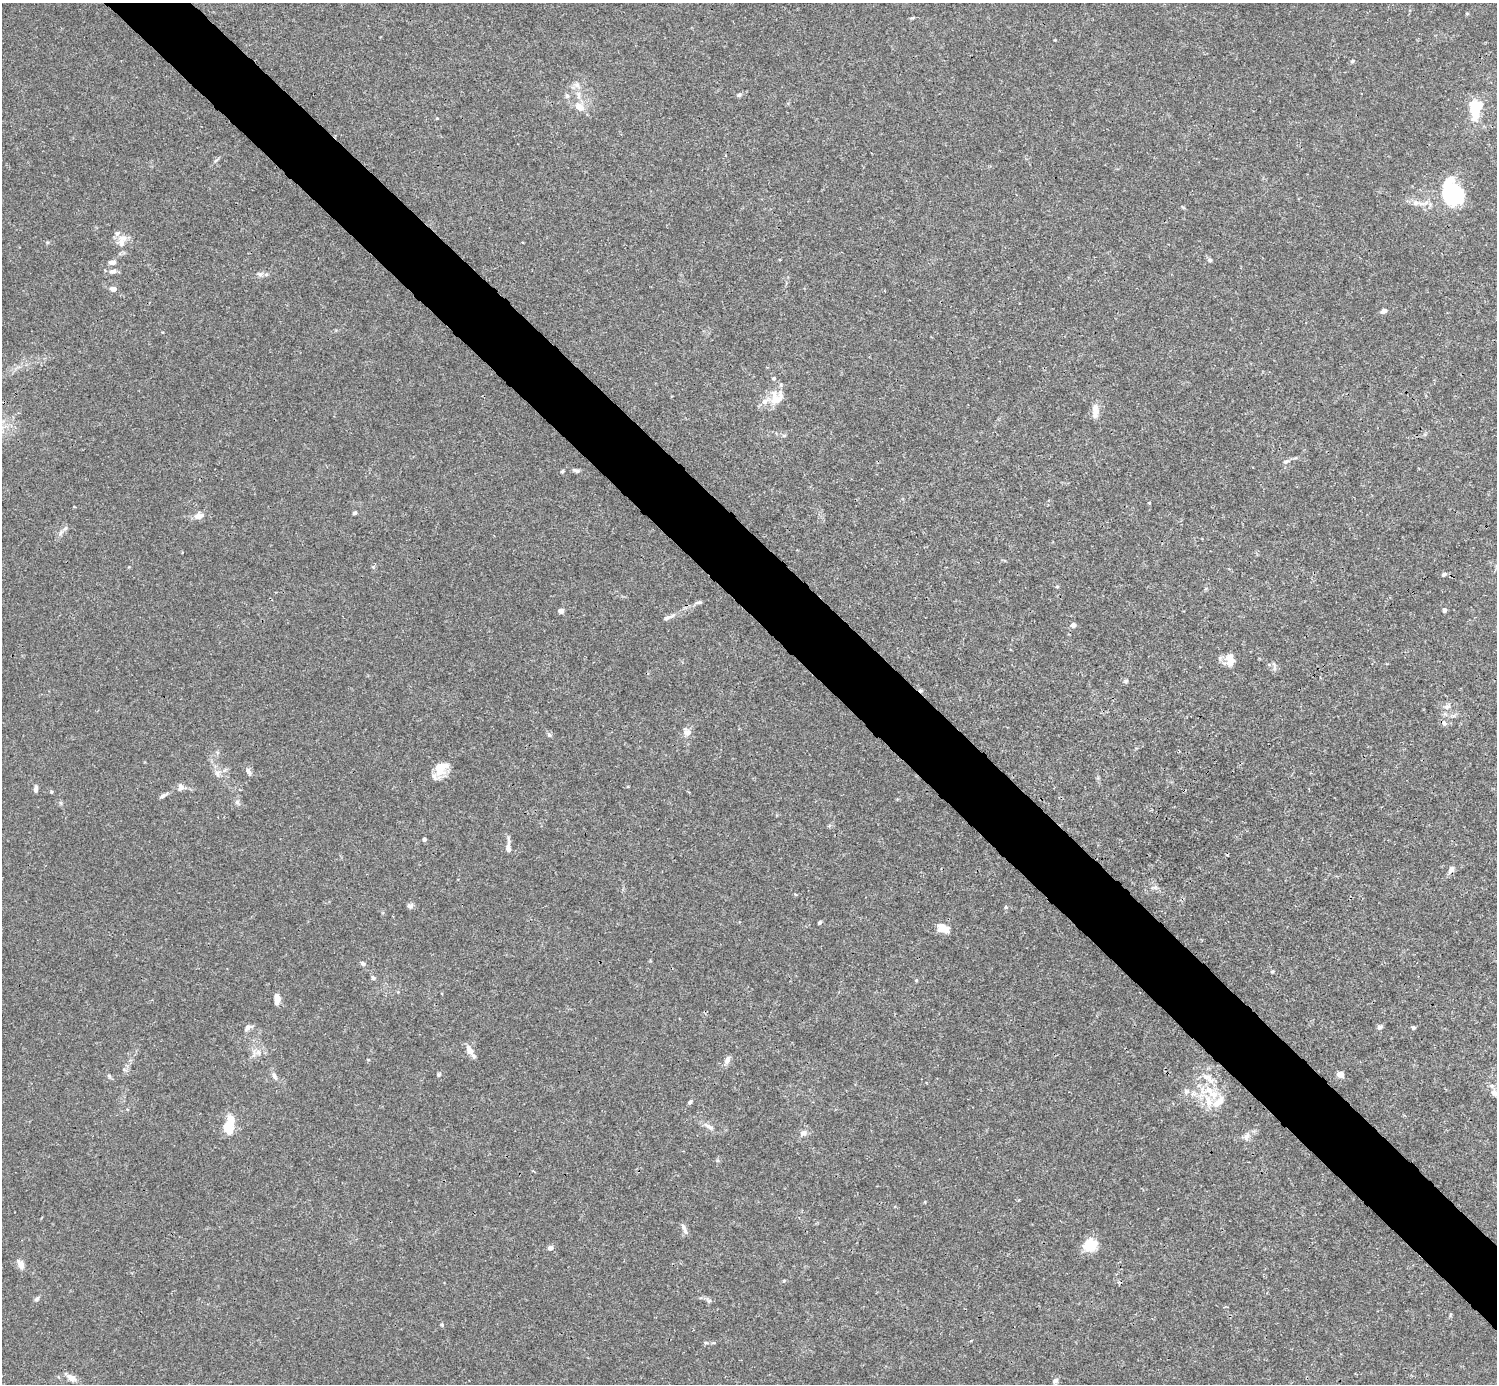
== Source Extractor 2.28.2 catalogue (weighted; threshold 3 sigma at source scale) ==
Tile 6 of 4 x 4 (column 2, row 2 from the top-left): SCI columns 1496-2990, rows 2920-4301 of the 5982 x 5981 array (HDU 1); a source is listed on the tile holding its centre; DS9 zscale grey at full resolution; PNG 1499 x 1386 px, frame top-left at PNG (2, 3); no overlay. Shown black and unused: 5% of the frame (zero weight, under 3 of 4 exposures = <1% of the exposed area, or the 3 px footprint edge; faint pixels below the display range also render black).
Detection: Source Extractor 2.28.2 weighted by HDU 2 'WHT'; one run over the whole footprint, this tile lists its part. Background 0.0164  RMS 0.0022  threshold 0.00989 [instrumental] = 3 sigma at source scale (4.5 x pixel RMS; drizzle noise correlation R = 1.50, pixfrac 1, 0.05/0.05 arcsec/px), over >= 5 px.
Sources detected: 106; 3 inside a brighter object's white glare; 1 cosmic-ray / hot-pixel residue — not listed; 11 inside a brighter listed object's ellipse — not listed separately; the other 91 listed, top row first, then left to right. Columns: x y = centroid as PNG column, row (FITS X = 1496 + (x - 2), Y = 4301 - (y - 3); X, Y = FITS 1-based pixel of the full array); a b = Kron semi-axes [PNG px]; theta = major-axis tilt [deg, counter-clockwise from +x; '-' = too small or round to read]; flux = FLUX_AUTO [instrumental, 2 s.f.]
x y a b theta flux
1467 13 5 3 - 0.2
1055 40 3 3 - 0.15
1353 61 5 3 - 0.25
578 95 12 6 -86 1.2
739 95 7 5 18 0.49
1476 106 23 18 79 5.4
579 107 17 10 -39 2.4
1451 194 27 16 69 12
1416 203 10 8 5 1.2
121 242 13 12 - 2.2
1210 260 6 4 -14 0.42
112 262 8 6 7 0.94
112 271 11 7 9 0.94
266 275 7 4 1 0.46
113 289 6 5 - 1.1
1384 311 8 5 24 0.86
775 399 22 16 73 3.9
1095 411 20 7 87 1.8
784 435 6 4 0 0.3
1286 462 8 6 24 0.6
576 470 10 5 -19 0.57
562 471 4 3 - 0.29
1149 503 4 3 - 0.18
355 513 5 4 - 0.45
199 516 13 8 9 1.5
65 528 7 5 47 0.59
1444 574 7 5 28 0.49
1057 587 4 4 - 0.28
698 602 11 4 9 0.52
1444 610 5 5 - 0.52
561 611 5 5 - 1.1
666 618 12 5 24 0.74
1073 625 7 6 - 0.71
1230 660 16 11 88 2.3
1274 668 7 4 -89 0.45
1126 681 7 5 21 0.36
1447 707 10 6 6 0.8
1444 723 7 6 - 0.61
687 732 11 9 -40 1.5
549 735 6 5 - 0.4
440 769 21 12 53 3.9
248 771 11 6 -58 0.77
217 773 10 8 -86 1.1
180 787 10 7 79 0.89
36 789 7 4 87 0.78
51 792 4 4 - 0.24
163 796 10 5 33 0.64
237 802 6 6 - 0.54
424 839 4 3 - 0.65
508 846 21 5 89 1.2
1452 869 9 7 55 0.94
1155 887 8 4 -8 0.52
795 894 4 3 - 0.26
410 906 8 7 - 0.65
1006 907 5 4 - 0.28
819 923 5 4 - 0.37
943 928 17 9 -28 2.2
363 963 6 5 - 0.51
1273 971 6 3 19 0.22
373 978 7 5 -74 0.43
916 980 5 3 - 0.18
277 999 10 6 88 1.9
1380 1027 7 5 29 0.59
248 1028 11 6 30 0.79
1413 1028 5 4 - 0.32
470 1050 15 7 -61 1.6
258 1052 8 6 -73 0.81
727 1060 12 6 67 0.94
439 1074 5 5 - 0.34
1340 1074 6 5 - 1.8
109 1076 7 5 -46 0.37
274 1076 10 6 -67 0.78
1206 1077 10 6 -39 1.1
1208 1090 22 10 16 4.1
1495 1093 12 9 -24 1.3
1208 1101 21 9 -68 3.4
1219 1101 22 9 44 2.7
690 1102 6 4 39 0.4
709 1126 18 6 -30 1.2
228 1128 16 11 -64 3.6
803 1133 10 8 20 1
1246 1137 12 8 64 1.1
684 1229 15 5 -65 0.82
1090 1245 18 15 27 4.1
550 1248 7 6 - 0.7
20 1264 11 7 -64 1.5
37 1299 8 5 44 0.45
709 1301 6 5 - 0.44
442 1325 5 4 - 0.24
71 1378 13 8 -29 1.5
1055 1381 8 5 38 0.6
Isophote crosses this tile's border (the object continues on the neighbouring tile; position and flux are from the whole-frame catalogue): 1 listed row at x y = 1495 1093